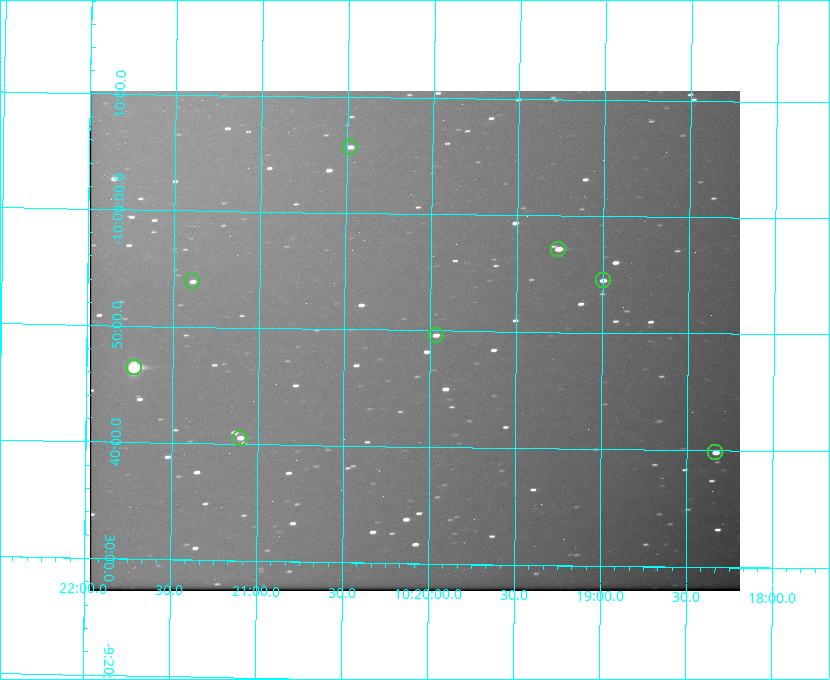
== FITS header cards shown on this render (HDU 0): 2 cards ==
NAXIS1  =                  650 / Width of table row in bytes
NAXIS2  =                  500 / Number of rows in table

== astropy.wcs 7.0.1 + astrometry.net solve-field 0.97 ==
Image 650 x 500 px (HDU 0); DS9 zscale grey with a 90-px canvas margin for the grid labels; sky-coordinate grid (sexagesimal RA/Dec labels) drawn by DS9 from the SOLVED WCS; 8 Tycho-2 reference stars matched to detected sources circled (green)
Header WCS: none
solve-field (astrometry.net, Tycho-2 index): SOLVED blind (the file carries no WCS)
Solved WCS: RA---TAN-SIP/DEC--TAN-SIP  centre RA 10:20:05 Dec -09:49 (155.02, -9.82 deg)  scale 5.16 arcsec/px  FOV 55.9' x 43.0'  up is +179 deg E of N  parity flipped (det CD > 0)
(file carries no celestial WCS; the grid is the blind solution)
Tycho-2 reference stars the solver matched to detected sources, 8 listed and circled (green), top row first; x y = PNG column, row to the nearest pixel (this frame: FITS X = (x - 90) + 1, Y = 500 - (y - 91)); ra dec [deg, ICRS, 3 dp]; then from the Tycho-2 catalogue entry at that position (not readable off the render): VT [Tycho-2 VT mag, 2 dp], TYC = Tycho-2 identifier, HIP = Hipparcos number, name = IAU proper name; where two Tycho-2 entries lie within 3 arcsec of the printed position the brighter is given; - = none
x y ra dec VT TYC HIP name
350 147 155.120 -10.095 10.96 5493-78-1 - -
558 249 154.815 -9.952 9.91 5490-258-1 50532 -
603 280 154.750 -9.908 10.76 5490-212-1 - -
192 281 155.347 -9.899 11.51 5490-199-1 - -
436 335 154.992 -9.826 10.90 5490-153-1 - -
134 367 155.431 -9.774 8.41 5490-124-1 50747 -
240 438 155.275 -9.676 10.79 5490-27-1 - -
715 452 154.583 -9.663 10.90 5490-13-1 - -